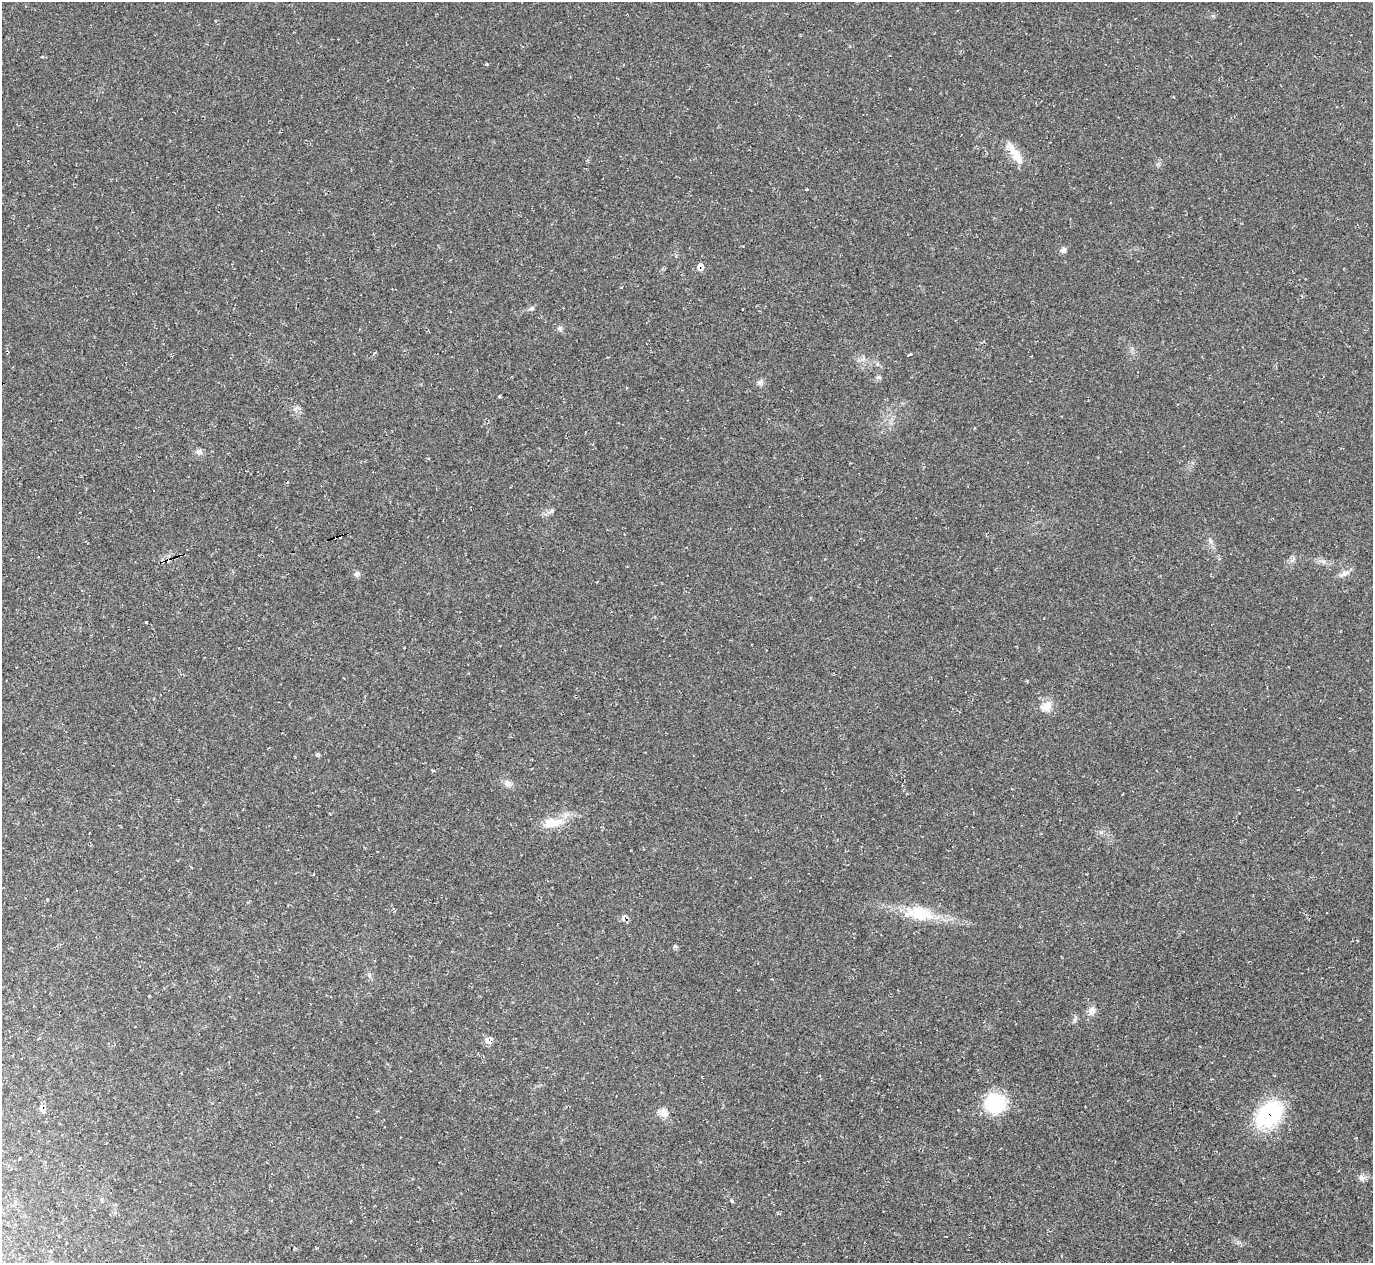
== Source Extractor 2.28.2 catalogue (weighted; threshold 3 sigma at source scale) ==
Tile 7 of 4 x 4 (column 3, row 2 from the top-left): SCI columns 2750-4120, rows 2805-4065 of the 5492 x 5478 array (HDU 1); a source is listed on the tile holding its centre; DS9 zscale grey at full resolution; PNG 1375 x 1265 px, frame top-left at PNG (2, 2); no overlay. Shown black and unused: <1% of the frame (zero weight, under 2 of 3 exposures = <1% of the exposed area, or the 3 px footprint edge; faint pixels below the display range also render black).
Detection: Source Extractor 2.28.2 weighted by HDU 2 'WHT'; one run over the whole footprint, this tile lists its part. Background 0.0477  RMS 0.0067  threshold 0.0303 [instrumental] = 3 sigma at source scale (4.5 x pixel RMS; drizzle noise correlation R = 1.50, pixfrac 1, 0.05/0.05 arcsec/px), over >= 5 px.
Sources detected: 34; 3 cosmic-ray / hot-pixel residue — not listed; the other 31 listed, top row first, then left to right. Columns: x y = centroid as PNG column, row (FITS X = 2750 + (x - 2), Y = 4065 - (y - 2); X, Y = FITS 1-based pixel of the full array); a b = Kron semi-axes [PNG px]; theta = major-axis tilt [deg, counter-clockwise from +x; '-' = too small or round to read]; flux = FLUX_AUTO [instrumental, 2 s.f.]
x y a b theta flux
1015 154 34 9 -59 11
1063 250 9 6 21 2.4
700 266 10 8 50 3.2
621 287 3 2 - 0.77
532 308 7 4 32 1.3
560 328 6 5 - 1.5
910 354 5 3 - 1.8
878 377 7 4 0 1.1
760 382 8 7 - 2.2
199 452 9 7 6 2.2
340 536 4 3 - 26
1210 541 10 4 -64 1.9
38 557 2 2 - 0.68
1293 559 12 4 67 1.8
162 561 3 3 - 57
356 574 7 7 - 1.8
1344 574 12 7 20 3.4
146 622 3 2 - 1.9
1047 706 14 10 27 6.6
433 771 4 3 - 0.74
507 783 10 8 -80 3
552 823 28 13 10 13
920 913 32 18 -11 23
1092 1010 10 8 15 3.5
488 1040 10 8 52 3.8
994 1103 25 23 -14 30
42 1108 13 7 -52 3
663 1113 13 11 -38 4.7
1269 1114 33 23 42 56
1362 1178 9 7 4 2.6
732 1201 6 3 -71 0.71
Overlapping masked pixels (flux is a lower limit): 5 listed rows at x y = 700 266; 340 536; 162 561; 42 1108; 1269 1114
Unlisted compact peaks at least as high as the median listed source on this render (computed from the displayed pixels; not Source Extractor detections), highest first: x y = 675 946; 486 64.